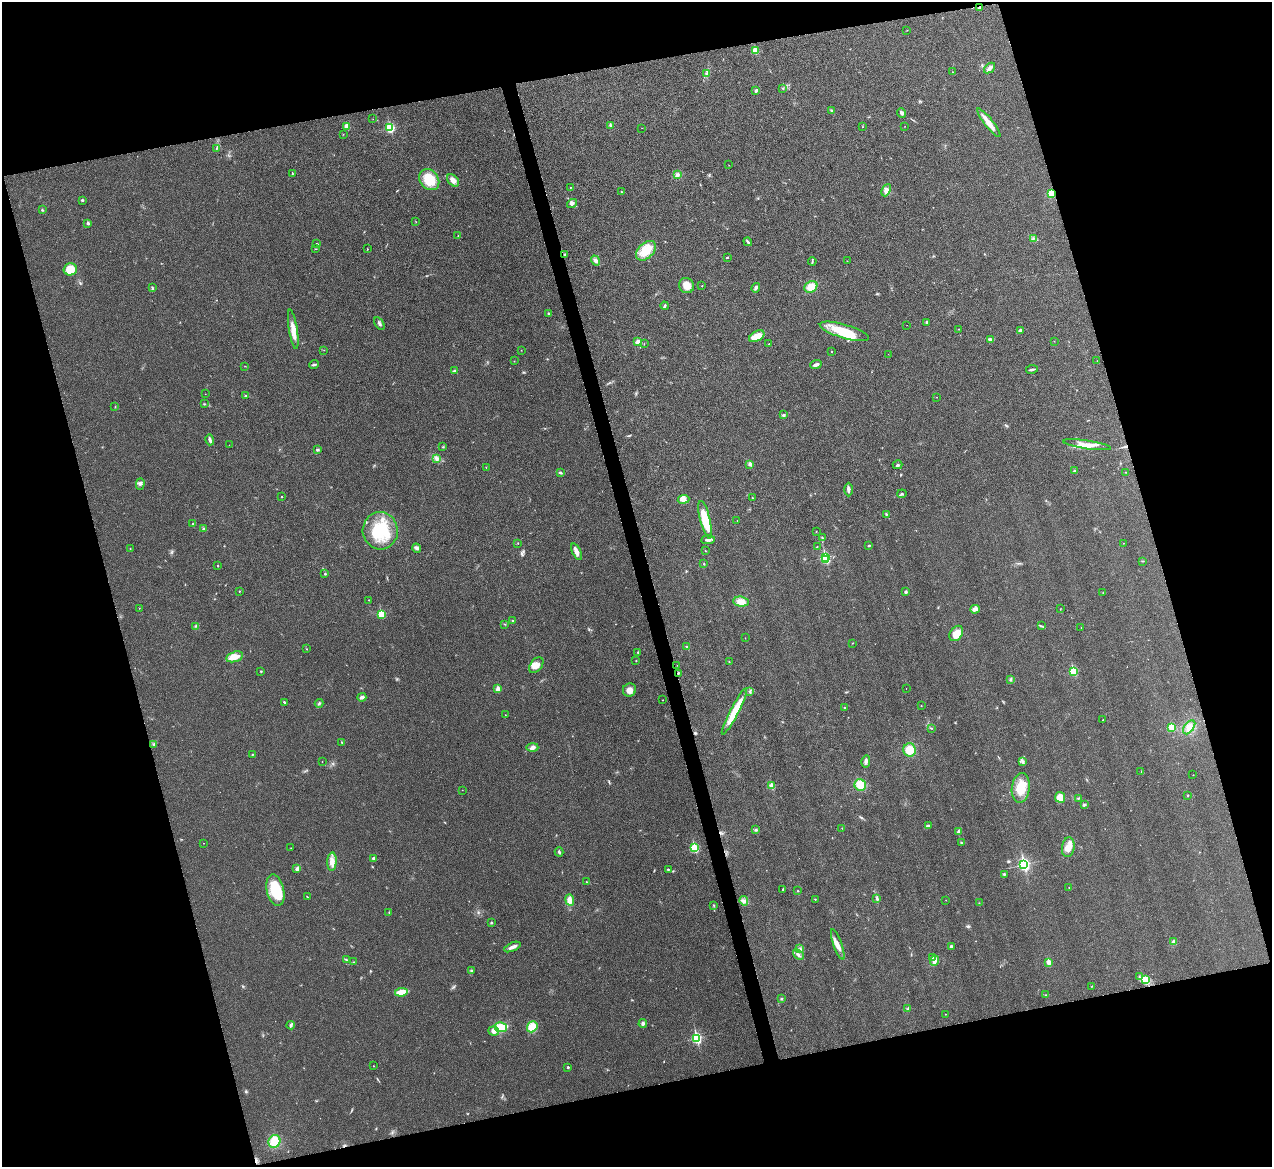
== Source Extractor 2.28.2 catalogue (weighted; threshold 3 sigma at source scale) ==
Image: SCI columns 4-5081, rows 146-4805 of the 5086 x 5069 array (HDU 1 of 3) = the unmasked area's bounding box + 8 px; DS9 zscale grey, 4 x 4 block average (1 PNG px = mean of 4 x 4 image px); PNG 1274 x 1169 px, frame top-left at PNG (2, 2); each listed source drawn as its Kron ellipse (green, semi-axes under 4 px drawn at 4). Shown black and unused: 31% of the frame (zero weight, under 3 of 4 exposures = <1% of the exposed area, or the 3 px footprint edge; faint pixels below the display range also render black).
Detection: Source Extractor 2.28.2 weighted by HDU 2 'WHT'. Background 0.0296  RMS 0.0061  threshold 0.0272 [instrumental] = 3 sigma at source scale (4.5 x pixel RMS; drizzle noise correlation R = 1.50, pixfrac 1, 0.05/0.05 arcsec/px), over >= 5 px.
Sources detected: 265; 2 cosmic-ray / hot-pixel residue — neither listed nor drawn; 3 coinciding with a brighter row at this scale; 12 inside a brighter listed object's ellipse — not listed separately; the other 248 listed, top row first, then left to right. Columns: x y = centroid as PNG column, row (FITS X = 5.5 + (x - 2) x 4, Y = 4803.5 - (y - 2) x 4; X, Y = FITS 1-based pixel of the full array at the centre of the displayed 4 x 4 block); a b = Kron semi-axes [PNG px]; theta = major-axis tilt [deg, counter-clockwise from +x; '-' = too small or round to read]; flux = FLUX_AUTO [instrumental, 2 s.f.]
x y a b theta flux
979 7 3 2 - 3.5
907 30 2 2 - 0.86
755 51 2 2 - 110
990 68 6 3 41 14
952 72 2 2 - 1.3
707 73 3 2 - 2.7
783 88 2 2 - 1.2
756 91 4 3 - 5.4
831 111 3 3 - 3.6
902 113 5 4 - 7.8
373 119 2 2 - 0.87
989 123 18 4 -52 38
610 125 3 3 - 4.9
347 126 3 3 - 27
905 126 2 2 - 0.86
863 127 2 2 - 0.95
390 128 3 2 - 300
642 128 2 2 - 0.62
343 134 2 2 - 1.1
217 148 2 2 - 1.6
729 165 2 2 - 0.96
292 174 4 2 - 2.8
678 175 3 2 - 3.3
429 180 11 9 -51 94
453 180 7 5 -47 20
570 187 2 2 - 1.4
886 190 6 3 63 12
621 191 2 2 - 1.3
1052 193 4 3 - 40
82 200 2 2 - 5.1
572 203 5 4 - 9.6
42 210 3 2 - 2.2
416 222 2 2 - 1.3
88 223 2 2 - 20
458 235 2 2 - 1.1
1033 238 3 2 - 4.3
748 242 4 2 - 4.6
317 243 2 2 - 1.3
316 249 2 2 - 1.4
367 249 2 2 - 1.3
646 251 12 7 44 78
564 254 3 2 - 3.3
727 257 3 2 - 2.6
596 260 5 3 - 13
812 261 4 2 - 4.7
847 261 2 2 - 0.81
70 269 6 6 - 74
686 286 8 7 - 29
702 286 2 2 - 1.4
152 287 3 2 - 2.6
811 287 7 5 30 45
756 288 5 3 - 8.6
665 306 4 2 - 4.6
549 314 2 2 - 13
927 322 2 2 - 13
379 323 7 3 -57 8.5
907 325 2 2 - 0.5
293 329 20 4 -81 36
959 329 2 2 - 0.79
1020 330 3 3 - 5.8
844 331 25 6 -17 110
757 336 8 5 29 43
990 339 4 3 - 8.7
1054 341 2 2 - 0.79
638 342 4 2 - 16
644 344 2 2 - 1.1
769 344 2 2 - 1.3
324 350 2 2 - 0.89
521 350 2 2 - 0.77
832 352 2 2 - 4.8
888 354 2 2 - 0.68
514 361 2 2 - 0.84
1097 361 2 2 - 1
314 365 5 3 - 6.3
816 365 6 2 20 13
245 366 2 2 - 1.2
1032 369 6 3 11 7.9
454 371 4 2 - 7.6
205 394 2 2 - 0.81
246 395 3 2 - 1.9
936 397 2 2 - 0.91
204 404 2 2 - 2.1
115 407 2 2 - 0.98
783 415 4 2 - 4.3
210 440 5 2 - 11
229 445 2 2 - 0.51
1087 445 24 4 -8 39
443 447 2 2 - 1.7
317 450 3 3 - 4.8
436 458 4 3 - 8.5
750 464 2 2 - 30
898 465 5 2 - 4.8
486 467 2 2 - 1.3
1075 471 2 2 - 6.2
1126 472 2 2 - 1.4
560 473 4 2 - 4.7
140 484 6 4 89 8.2
848 489 7 3 -89 9.5
902 494 4 2 - 5.2
281 497 2 2 - 2.6
752 498 2 2 - 2.4
683 499 6 4 7 18
886 514 2 2 - 2.1
705 520 19 5 -76 99
737 521 2 2 - 0.82
193 523 2 2 - 2.7
203 529 3 2 - 4.4
380 531 19 17 -86 170
816 531 2 2 - 1.6
822 537 3 2 - 2.3
708 540 7 3 7 10
518 543 2 2 - 0.87
1123 543 2 2 - 1
869 545 2 2 - 4
817 547 2 2 - 1.5
417 548 5 2 - 6.5
130 549 2 2 - 0.84
705 551 2 2 - 1.4
576 552 9 4 -65 18
825 557 2 2 - 310
826 560 2 2 - 84
1142 561 2 2 - 1.4
704 564 2 2 - 1
218 566 2 2 - 4
325 574 2 2 - 4
239 591 2 2 - 2.4
906 592 2 2 - 6.5
1103 593 2 2 - 1.1
369 600 2 2 - 1.3
741 602 8 5 -4 30
139 608 2 2 - 0.99
975 609 5 3 - 16
1060 609 2 2 - 0.98
381 614 2 2 - 150
512 621 2 2 - 2.8
505 624 2 2 - 1.9
196 626 2 2 - 2.3
1041 626 3 2 - 2.9
1081 628 2 2 - 0.74
956 633 8 6 54 38
745 638 2 2 - 1
852 643 2 2 - 1.3
686 646 2 2 - 2.8
306 649 2 2 - 1.1
638 652 2 2 - 2.3
234 657 8 5 16 41
636 661 2 2 - 1.9
729 662 2 2 - 1.2
536 665 9 5 52 24
677 665 2 2 - 0.67
261 671 2 2 - 3.4
1073 671 2 2 - 180
678 673 3 2 - 3.7
1011 679 3 2 - 2.4
906 688 2 2 - 0.61
498 689 2 2 - 54
629 690 7 6 - 23
750 691 3 3 - 4.9
362 697 4 3 - 12
663 700 2 2 - 1.8
284 702 3 2 - 3.8
319 703 4 2 - 4
921 706 2 2 - 2.4
844 708 3 2 - 2.3
734 711 26 4 63 100
505 715 2 2 - 1.3
1103 720 2 2 - 0.98
1172 727 2 2 - 130
1189 727 8 4 51 21
931 728 2 2 - 1.6
342 742 3 2 - 2
154 744 3 2 - 3.3
532 747 6 4 1 13
910 750 6 6 - 49
252 754 3 2 - 2.4
322 761 2 2 - 0.82
866 761 6 3 77 12
1023 761 4 2 - 5.6
1141 771 2 2 - 1.2
1193 775 2 2 - 1
860 785 6 5 - 60
772 786 2 2 - 87
1021 788 15 9 83 67
462 790 2 2 - 0.64
1188 795 2 2 - 2.4
1060 797 5 5 - 43
1078 798 2 2 - 2.4
1084 805 3 2 - 5.9
928 825 3 2 - 5.2
842 828 2 2 - 1.4
756 830 3 2 - 4.5
958 832 3 2 - 5.5
204 843 2 2 - 1.2
961 843 2 2 - 2
1068 847 10 6 81 31
291 848 2 2 - 1.2
694 848 2 2 - 260
559 852 4 2 - 6.1
373 858 3 2 - 6.6
332 862 9 4 87 28
1024 864 3 2 - 670
297 869 4 3 - 9.3
668 869 2 2 - 2.5
1004 874 3 2 - 4.2
586 882 3 2 - 1.8
1069 887 2 2 - 1.4
783 889 2 2 - 2.6
275 890 16 8 -77 130
798 891 2 2 - 2.3
307 897 3 2 - 1.8
815 899 2 2 - 1.6
877 899 4 2 - 5.3
570 900 6 4 -81 19
946 900 2 2 - 1
744 901 5 3 - 8.6
979 903 2 2 - 1.4
713 905 2 2 - 2.5
389 912 2 2 - 1.8
491 923 2 2 - 9.5
1174 942 3 3 - 9.3
838 944 16 3 -70 20
951 946 2 2 - 7
512 947 9 3 23 17
800 949 3 3 - 4.8
798 955 6 2 -41 6.3
932 957 2 2 - 2
346 960 4 2 - 3.3
935 961 5 3 - 13
354 962 2 2 - 1.6
1048 962 2 2 - 56
472 971 4 3 - 4.7
1139 977 3 2 - 3.3
1145 980 3 3 - 8.3
1092 986 2 2 - 0.98
401 992 6 4 8 36
1046 995 3 2 - 1.9
781 999 3 2 - 2.8
908 1009 2 2 - 1.9
945 1014 2 2 - 1.1
643 1023 4 3 - 7
291 1025 4 2 - 5.3
501 1027 6 5 - 49
532 1027 6 5 - 48
493 1031 5 4 - 16
696 1038 3 2 - 450
373 1066 2 2 - 2.1
568 1067 2 2 - 9.2
274 1141 6 5 - 73
Overlapping masked pixels (flux is a lower limit): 3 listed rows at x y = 979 7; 1052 193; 678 673
Diffuse or blended objects may show on this block-average render without a row.